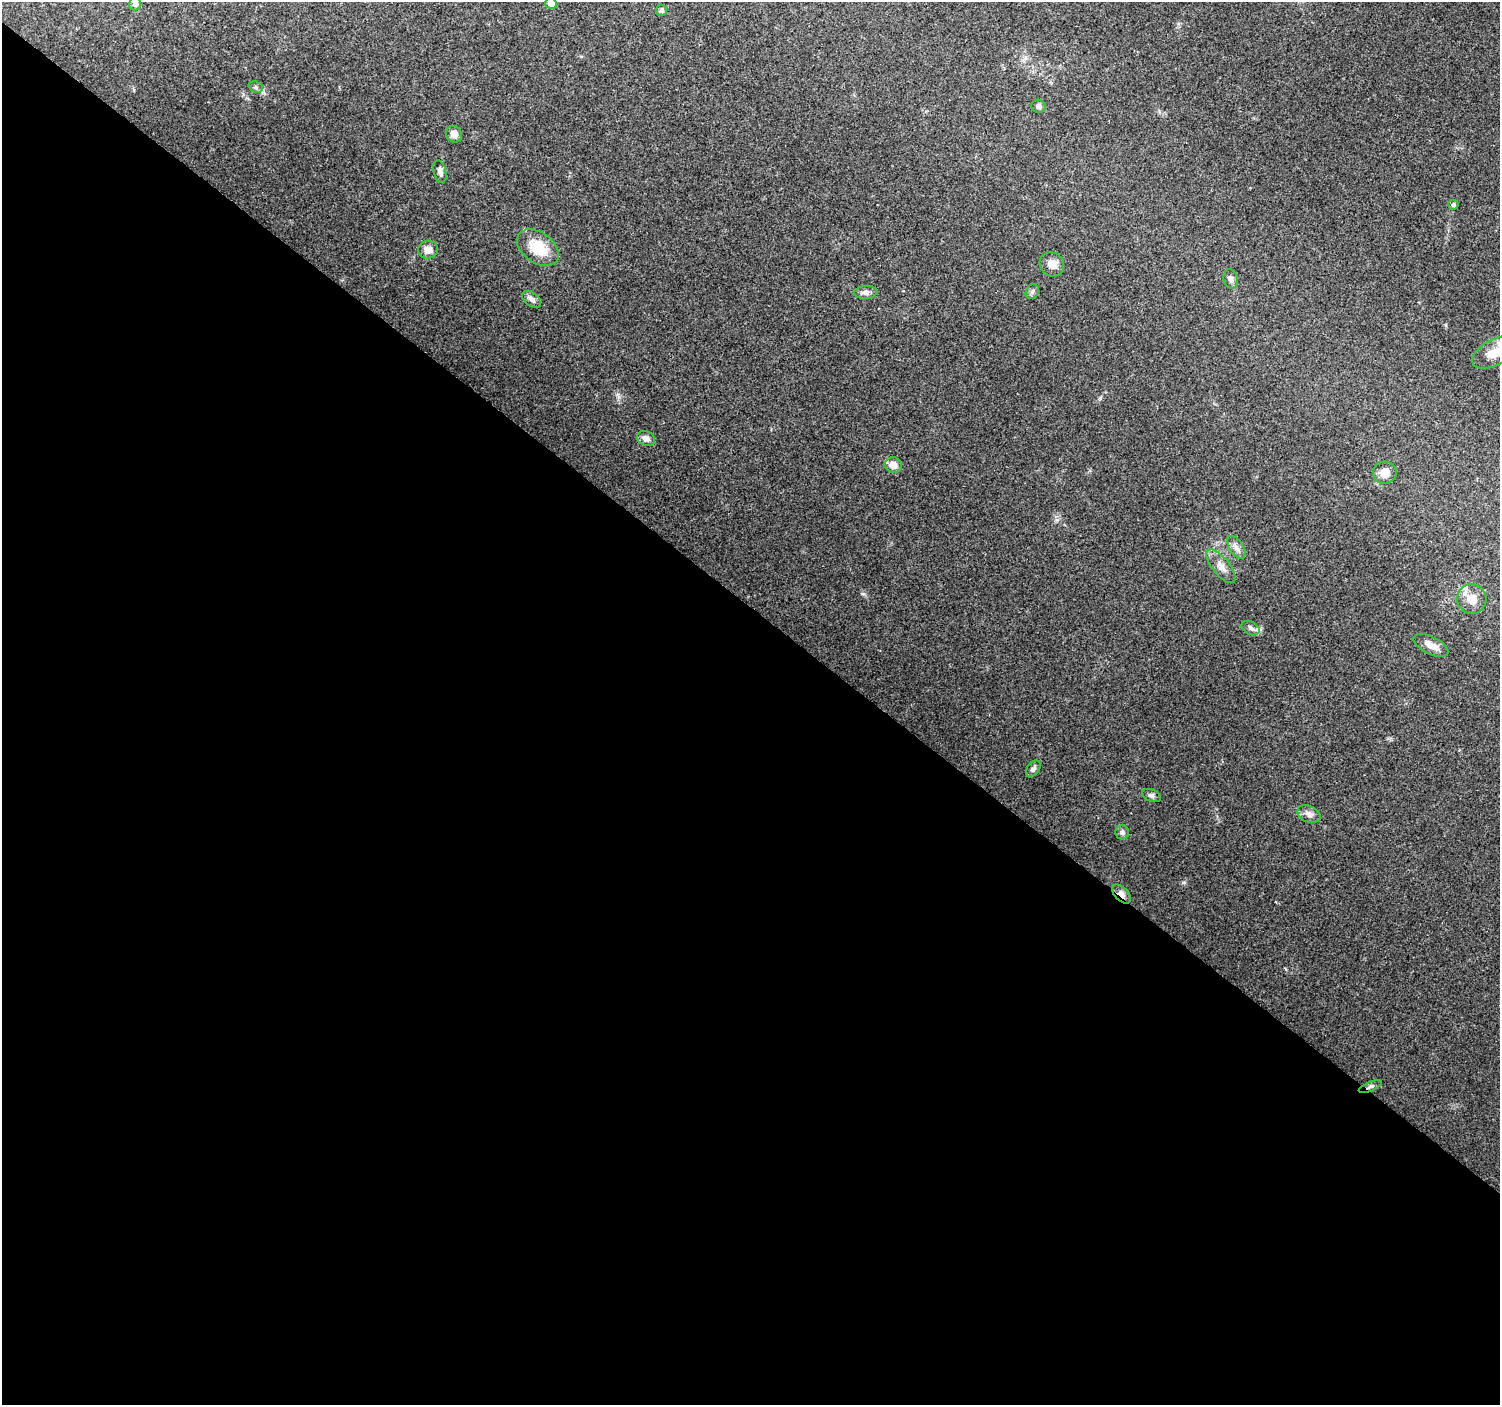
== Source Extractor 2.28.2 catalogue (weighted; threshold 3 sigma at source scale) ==
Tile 14 of 4 x 4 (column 2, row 4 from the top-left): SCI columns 1499-2996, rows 174-1576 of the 5999 x 6023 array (HDU 1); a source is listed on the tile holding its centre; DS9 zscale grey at full resolution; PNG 1502 x 1407 px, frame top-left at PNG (2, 2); each listed source drawn as its Kron ellipse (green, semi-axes under 4 px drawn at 4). Shown black and unused: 57% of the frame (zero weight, under 2 of 3 exposures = <1% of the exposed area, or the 3 px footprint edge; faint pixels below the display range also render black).
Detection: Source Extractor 2.28.2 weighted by HDU 2 'WHT'; one run over the whole footprint, this tile lists its part. Background 0.0756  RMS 0.0077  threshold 0.0347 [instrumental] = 3 sigma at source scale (4.5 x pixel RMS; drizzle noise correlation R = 1.50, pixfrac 1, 0.0396/0.0396 arcsec/px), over >= 5 px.
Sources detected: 31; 1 inside a brighter listed object's ellipse — not listed separately; the other 30 listed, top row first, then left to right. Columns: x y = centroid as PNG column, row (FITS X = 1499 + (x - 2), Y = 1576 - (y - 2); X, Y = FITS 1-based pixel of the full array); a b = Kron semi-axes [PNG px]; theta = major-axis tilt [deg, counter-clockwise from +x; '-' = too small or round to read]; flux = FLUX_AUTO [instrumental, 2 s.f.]
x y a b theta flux
551 3 6 5 - 4.8
135 4 6 6 - 2.7
661 10 5 5 - 2.3
256 87 7 5 -21 1.7
1038 106 7 6 - 2.2
454 134 8 7 - 5.3
440 172 11 6 -76 3.2
1453 205 5 5 - 1.4
538 248 23 15 -35 23
428 250 10 9 - 6.1
1052 264 13 11 -44 7.1
1231 279 10 7 -78 2.9
866 292 12 6 4 3.4
1032 292 8 6 61 2
532 299 11 6 -37 3.4
1494 353 24 13 28 12
646 438 9 7 -24 4.5
893 465 9 7 -18 7.2
1385 473 12 11 - 7.4
1236 547 13 7 -56 3.8
1221 566 20 8 -51 6.7
1472 599 15 14 - 10
1251 628 10 6 -27 2.5
1431 646 19 8 -26 6.6
1033 769 9 6 55 2.5
1151 796 10 6 -23 2.3
1309 814 12 8 -26 4.5
1122 832 7 6 - 2.6
1121 894 11 6 -46 5.4
1370 1086 12 4 23 2.2
Overlapping masked pixels (flux is a lower limit): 2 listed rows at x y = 1121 894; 1370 1086
Isophote crosses this tile's border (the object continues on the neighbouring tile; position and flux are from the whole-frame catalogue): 3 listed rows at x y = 551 3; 135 4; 1494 353
Unlisted compact peaks at least as high as the median listed source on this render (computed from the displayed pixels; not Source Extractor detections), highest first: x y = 1184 882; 862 594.